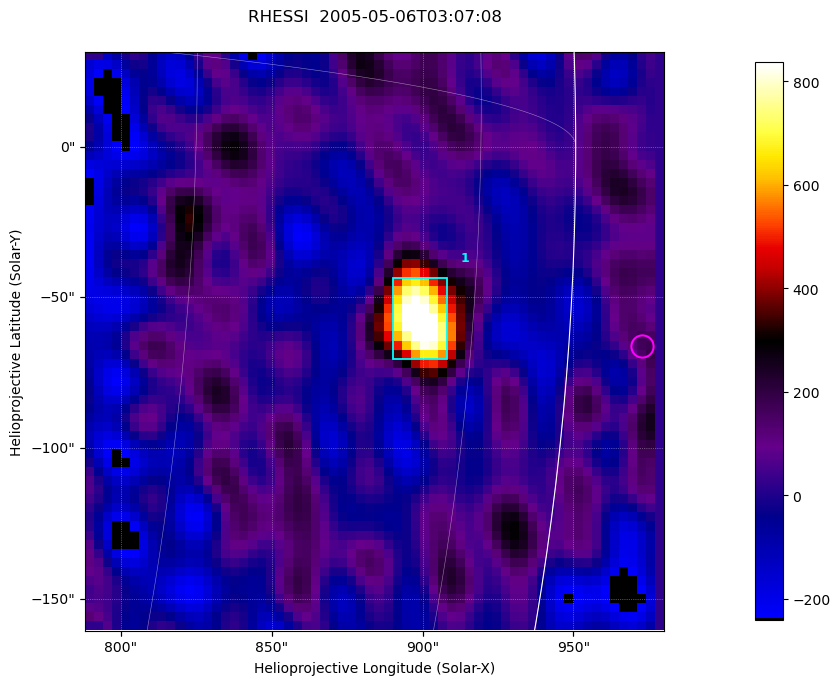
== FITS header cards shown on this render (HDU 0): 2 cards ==
TELESCOP= 'RHESSI  '           /Name of the Telescope or Mission
DATE_OBS= '2005-05-06T03:07:08.000' /nominal U.T. date when integration of this

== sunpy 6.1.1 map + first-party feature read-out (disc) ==
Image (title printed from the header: RHESSI  2005-05-06T03:07:08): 64 x 64 px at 3 arcsec/px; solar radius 951 arcsec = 317 px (partial field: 1.1% of the solar disc is inside the frame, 83% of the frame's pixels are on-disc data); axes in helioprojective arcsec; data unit not stated in the header (colour bar unlabelled)
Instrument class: DISC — disc imager (sunpy class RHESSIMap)
Bright regions (active regions / flare kernels): reference = the on-disc median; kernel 3 px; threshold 5 sigma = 546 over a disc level ~19.4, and >= 1.15x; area >= 9 px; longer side >= 3 px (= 9 arcsec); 1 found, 1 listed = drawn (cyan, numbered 1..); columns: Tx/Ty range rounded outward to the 10 arcsec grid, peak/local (2 s.f.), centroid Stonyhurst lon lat
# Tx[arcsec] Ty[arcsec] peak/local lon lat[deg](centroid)
1 890..910 -70..-40 46 +71 -5
Off-limb structures (1.02-1.3 R_sun): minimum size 25 px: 1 found; the strongest spans PA ~265..270 deg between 1.02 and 1.04 R_sun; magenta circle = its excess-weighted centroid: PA ~265 deg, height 1.03 R_sun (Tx ~970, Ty ~-70 arcsec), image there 3.1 x the reference